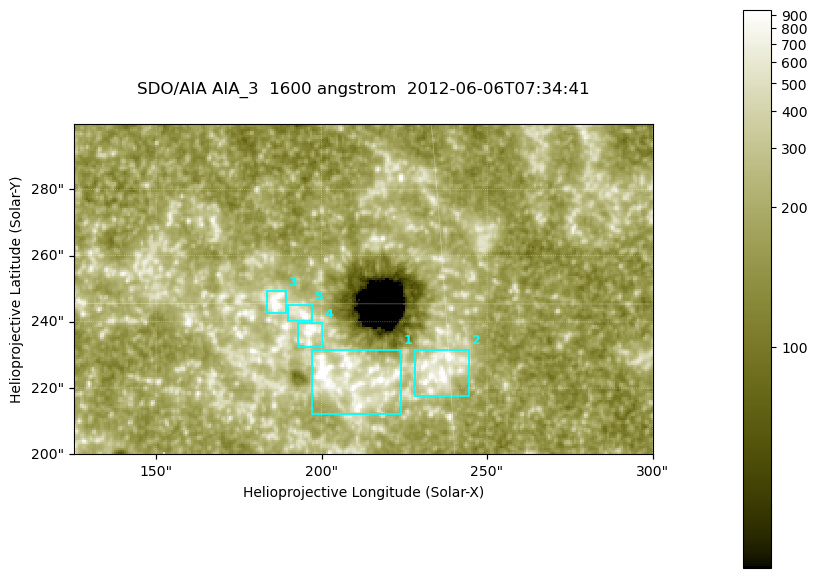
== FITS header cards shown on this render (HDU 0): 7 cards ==
TELESCOP= 'SDO/AIA '
INSTRUME= 'AIA_3   '
WAVELNTH=                 1600
WAVEUNIT= 'angstrom'
DATE-OBS= '2012-06-06T07:34:41.12'
CTYPE1  = 'HPLN-TAN'
CTYPE2  = 'HPLT-TAN'

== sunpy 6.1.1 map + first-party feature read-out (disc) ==
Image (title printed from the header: SDO/AIA AIA_3  1600 angstrom  2012-06-06T07:34:41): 287 x 164 px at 0.609 arcsec/px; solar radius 946 arcsec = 1552 px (partial field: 0.6% of the solar disc is inside the frame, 100% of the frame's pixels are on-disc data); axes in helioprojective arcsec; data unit not stated in the header (colour bar unlabelled)
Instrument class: DISC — disc imager (sunpy class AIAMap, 1600 A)
Bright regions (active regions / flare kernels): reference = the on-disc median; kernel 3 px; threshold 5 sigma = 335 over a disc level ~183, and >= 1.15x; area >= 47 px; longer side >= 3 px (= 1.8 arcsec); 5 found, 5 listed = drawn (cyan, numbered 1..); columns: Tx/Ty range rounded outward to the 2 arcsec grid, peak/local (2 s.f.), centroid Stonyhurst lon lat
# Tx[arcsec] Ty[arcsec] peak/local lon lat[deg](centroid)
1 196..224 212..232 9.2 +13 +14
2 228..246 216..232 6.3 +15 +14
3 182..190 242..250 6.4 +12 +15
4 192..200 232..240 5.6 +12 +14
5 190..198 240..246 7.8 +12 +15